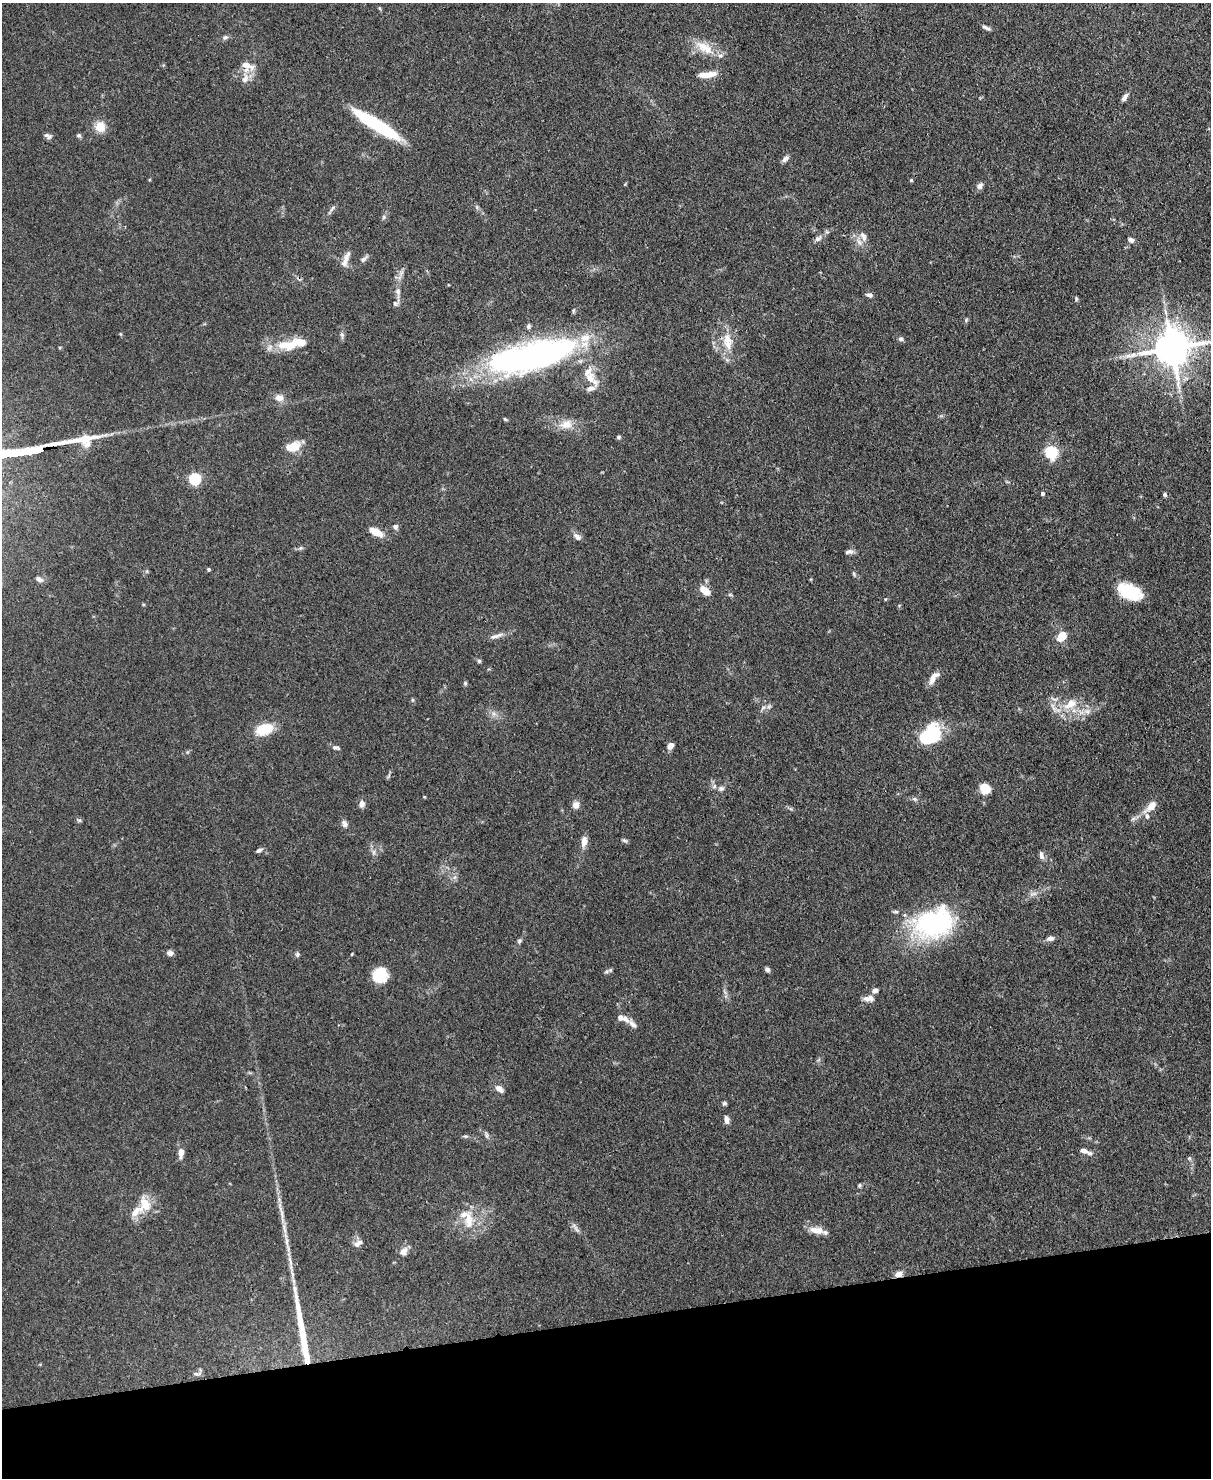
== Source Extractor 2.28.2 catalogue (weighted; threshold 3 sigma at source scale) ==
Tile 10 of 4 x 3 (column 2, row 3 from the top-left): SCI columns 1286-2494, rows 211-1686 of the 4987 x 4969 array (HDU 1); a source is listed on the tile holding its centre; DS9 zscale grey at full resolution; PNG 1213 x 1480 px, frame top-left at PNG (2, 3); no overlay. Shown black and unused: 11% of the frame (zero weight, under 3 of 4 exposures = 9% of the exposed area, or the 3 px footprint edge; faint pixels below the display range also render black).
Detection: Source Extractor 2.28.2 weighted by HDU 2 'WHT'; one run over the whole footprint, this tile lists its part. Background 0.072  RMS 0.0041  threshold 0.0183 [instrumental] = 3 sigma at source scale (4.5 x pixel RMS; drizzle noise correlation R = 1.50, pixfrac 1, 0.05/0.05 arcsec/px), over >= 5 px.
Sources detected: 134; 3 inside a brighter object's white glare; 1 cosmic-ray / hot-pixel residue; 1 long thin detection or spike segment (spike, bleed or trail) — not listed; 15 inside a brighter listed object's ellipse — not listed separately; the other 114 listed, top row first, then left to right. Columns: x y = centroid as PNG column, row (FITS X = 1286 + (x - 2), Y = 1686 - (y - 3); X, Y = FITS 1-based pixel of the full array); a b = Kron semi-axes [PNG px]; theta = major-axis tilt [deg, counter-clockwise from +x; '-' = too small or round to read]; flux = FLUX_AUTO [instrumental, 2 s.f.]
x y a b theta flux
379 8 5 4 - 0.47
986 28 11 4 -23 1.1
225 37 8 6 21 1.1
704 48 31 13 -31 8.6
247 65 19 8 -24 4.4
707 75 22 7 7 5.1
245 78 16 9 82 3.9
1124 97 9 5 57 1.8
375 124 45 11 -30 29
100 127 11 10 - 6.5
46 135 8 7 - 1.3
79 135 6 5 - 0.8
785 159 10 6 45 1.5
911 180 4 4 - 0.48
625 184 5 4 - 0.39
980 186 9 7 52 1.5
332 208 11 3 50 0.92
384 217 7 4 71 0.69
863 236 14 8 -65 2.8
818 238 12 6 36 1.6
1131 240 7 5 -32 1.7
346 258 18 7 64 3.1
363 259 10 6 32 1.4
398 291 11 7 -82 1.9
869 295 8 5 -16 1.4
1076 299 7 4 -73 0.6
395 303 8 7 - 1.2
966 320 7 4 47 0.6
528 326 7 5 74 1
342 335 10 4 -77 1.1
727 339 18 15 -79 7.1
901 339 6 5 - 1.1
285 345 28 14 -6 10
1172 348 11 10 - 1200
531 356 98 29 14 150
590 378 17 12 -77 6.5
279 398 10 8 -15 3
505 419 7 3 -36 0.54
566 424 16 12 20 5.2
619 437 6 5 - 0.74
293 447 15 10 21 7.6
1051 452 6 6 - 48
195 479 5 5 - 51
1042 493 4 4 - 1.1
1165 495 5 5 - 0.75
395 527 8 7 - 1.2
376 532 13 6 -27 6.4
577 537 12 7 -42 1.9
849 552 11 6 11 1.5
208 569 4 4 - 0.63
854 574 8 3 -61 0.64
39 579 10 6 -27 1.6
705 590 11 6 -40 5.6
1129 592 22 12 -24 21
730 595 6 4 -19 0.52
885 599 5 3 - 0.35
496 636 22 6 18 2.5
1061 636 12 8 51 6.4
479 661 5 5 - 0.7
933 678 19 7 54 3.3
465 683 5 5 - 0.6
412 700 6 4 72 0.49
1070 704 20 12 36 7.5
768 707 6 6 - 1.1
265 729 15 9 17 16
933 732 20 12 42 30
670 746 8 6 48 2.4
336 748 10 5 -13 1.2
721 788 8 7 - 1.5
985 789 8 7 - 11
424 797 4 3 - 0.32
915 799 5 5 - 0.77
362 804 7 6 - 2.4
576 805 7 6 - 3.1
1151 806 17 9 46 4.5
79 820 6 4 -1 0.66
344 824 10 7 -66 1.5
624 840 7 5 -29 0.83
584 842 11 7 81 3.6
259 850 9 5 29 0.97
374 852 7 4 90 1
1041 855 11 5 -75 1.4
1033 894 12 4 5 1.4
935 923 51 34 14 58
1050 938 8 5 6 1.9
519 941 7 5 16 0.76
170 953 8 6 -11 1.5
297 954 6 5 - 0.83
352 954 5 3 - 0.34
767 969 6 5 - 1.2
606 972 7 6 - 0.93
380 975 13 12 - 14
875 990 9 6 21 1.4
868 998 15 8 3 2.6
620 1018 7 6 - 1.7
632 1024 15 7 -46 2.2
499 1088 9 6 -38 3.2
724 1103 5 4 - 0.76
727 1120 9 5 -82 2
486 1135 10 4 -85 0.87
465 1136 7 4 0 0.65
1084 1151 10 5 -16 2
181 1153 10 6 88 3
1189 1158 5 5 - 0.67
859 1185 6 5 - 0.62
146 1206 16 13 1 6.3
468 1220 28 11 -86 8.1
576 1229 18 4 -56 1.5
816 1230 20 8 -10 4.5
287 1242 24 4 -82 4
358 1243 13 7 32 2.2
404 1251 11 8 46 3.1
899 1274 9 6 15 2.6
197 1374 11 4 -2 1
Overlapping masked pixels (flux is a lower limit): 3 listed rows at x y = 531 356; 1129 592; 899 1274
Isophote crosses this tile's border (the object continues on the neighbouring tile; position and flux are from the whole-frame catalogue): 1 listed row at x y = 1172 348